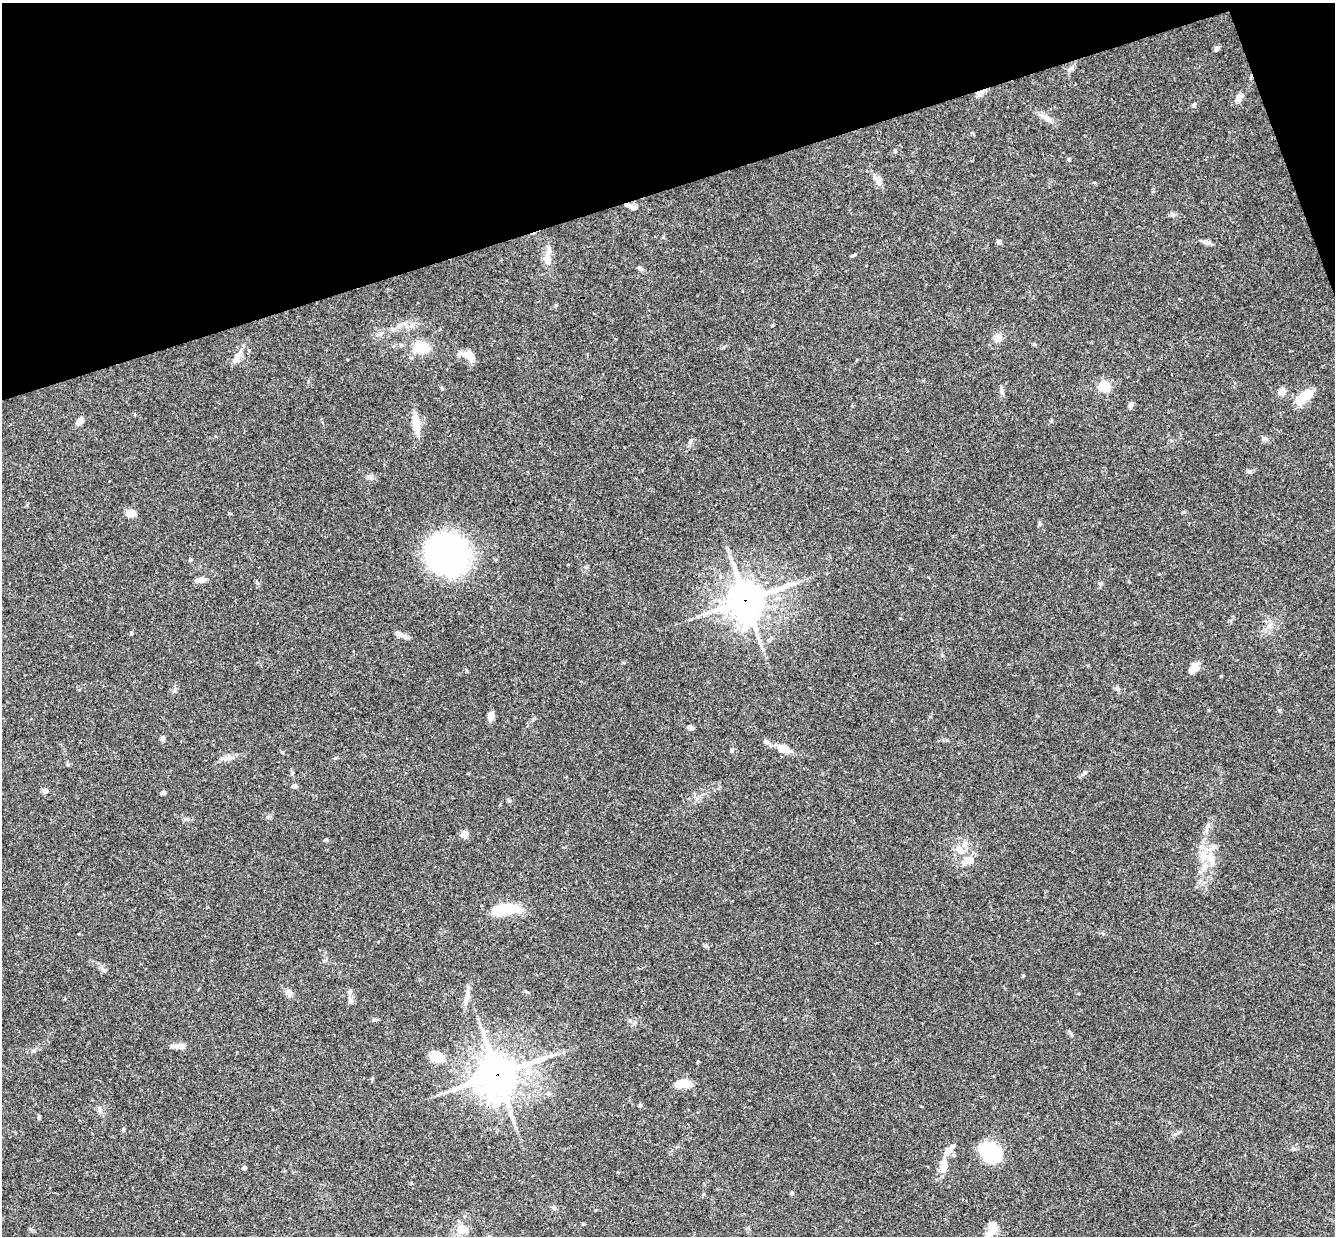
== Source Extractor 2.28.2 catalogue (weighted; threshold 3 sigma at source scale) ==
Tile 3 of 4 x 4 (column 3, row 1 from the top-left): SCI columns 2725-4057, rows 3997-5230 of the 5447 x 5401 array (HDU 1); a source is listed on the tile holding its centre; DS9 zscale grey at full resolution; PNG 1337 x 1238 px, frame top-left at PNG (2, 3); no overlay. Shown black and unused: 16% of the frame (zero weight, under 3 of 4 exposures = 6% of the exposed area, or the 3 px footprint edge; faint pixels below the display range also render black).
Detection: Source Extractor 2.28.2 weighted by HDU 2 'WHT'; one run over the whole footprint, this tile lists its part. Background 0.0844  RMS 0.0034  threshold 0.0153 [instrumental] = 3 sigma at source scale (4.5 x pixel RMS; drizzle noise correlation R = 1.50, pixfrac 1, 0.05/0.05 arcsec/px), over >= 5 px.
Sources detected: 90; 3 inside a brighter object's white glare — not listed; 7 inside a brighter listed object's ellipse — not listed separately; the other 80 listed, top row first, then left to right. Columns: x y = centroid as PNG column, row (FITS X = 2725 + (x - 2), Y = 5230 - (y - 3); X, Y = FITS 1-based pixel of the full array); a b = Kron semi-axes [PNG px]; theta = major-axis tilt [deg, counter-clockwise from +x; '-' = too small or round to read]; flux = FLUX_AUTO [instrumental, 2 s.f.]
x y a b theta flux
1217 48 8 5 44 0.84
1071 68 7 6 - 0.91
980 93 12 6 33 1.7
1239 97 10 7 56 2
1194 105 6 4 75 0.58
1046 118 18 7 -32 2.7
1069 159 4 4 - 0.51
878 180 13 8 -64 2.3
631 207 11 5 -15 1.4
999 242 4 4 - 1.4
1207 243 11 6 -20 1.3
547 259 15 9 -87 3.1
640 269 9 5 -49 0.76
381 333 8 5 62 0.96
998 338 9 8 - 2.6
422 347 12 8 3 13
468 355 16 10 -9 3.7
237 356 19 8 60 2.6
1104 386 5 5 - 24
1002 391 11 5 -83 1.2
1282 391 10 9 - 1.6
1307 395 18 10 26 5.4
1130 405 7 5 58 1
1051 420 4 4 - 0.36
80 421 7 5 57 3
416 423 20 8 -82 6
1264 439 7 6 - 0.96
690 441 6 4 71 0.56
1249 471 6 5 - 0.54
370 477 7 6 - 1.1
131 513 8 6 -1 4.7
1040 524 6 4 90 0.49
448 554 39 38 - 92
190 560 4 4 - 0.41
200 580 11 6 7 2.1
1100 584 7 4 32 0.53
746 600 14 12 28 640
131 633 5 4 - 0.38
399 634 14 6 -25 1.7
1195 668 12 11 - 2.4
1279 710 6 4 19 0.37
491 717 10 7 77 1.8
691 728 6 4 -14 1.1
162 738 6 5 - 0.96
765 741 8 6 -45 0.89
783 748 17 10 -16 3.4
225 758 9 5 25 1.3
1084 772 9 5 48 0.75
295 786 4 4 - 2
45 791 7 6 - 1
163 792 4 4 - 1.3
1207 827 11 5 70 1.2
464 834 5 4 - 6.2
960 850 14 9 -34 3.1
1203 856 12 9 -77 3.9
971 861 10 7 30 1.6
507 908 32 11 3 11
104 970 8 5 -28 0.86
289 992 9 7 -43 1.6
467 996 20 6 78 2.4
351 1000 9 7 -87 1.5
374 1020 7 4 0 0.52
180 1046 12 6 2 2.9
34 1051 6 4 -44 0.5
437 1057 17 11 -15 6.2
498 1074 16 13 29 810
680 1084 8 7 - 4.6
640 1105 4 4 - 0.69
100 1110 7 6 - 0.94
39 1117 5 4 - 0.43
123 1129 6 4 71 0.46
949 1151 13 8 46 2.2
990 1151 23 15 -39 23
944 1166 12 8 89 4.3
244 1168 4 4 - 1.1
411 1183 4 3 - 0.3
792 1193 4 4 - 0.69
553 1207 5 5 - 0.58
993 1228 20 12 73 3.8
462 1229 8 7 - 6.5
Overlapping masked pixels (flux is a lower limit): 3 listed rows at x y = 980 93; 746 600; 498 1074
Unlisted compact peaks at least as high as the median listed source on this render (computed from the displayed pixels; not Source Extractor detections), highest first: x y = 1221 676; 326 840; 174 691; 852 256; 1172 214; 1184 512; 509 801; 186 819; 706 946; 583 1224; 1023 975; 1118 689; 68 765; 267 817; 556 305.